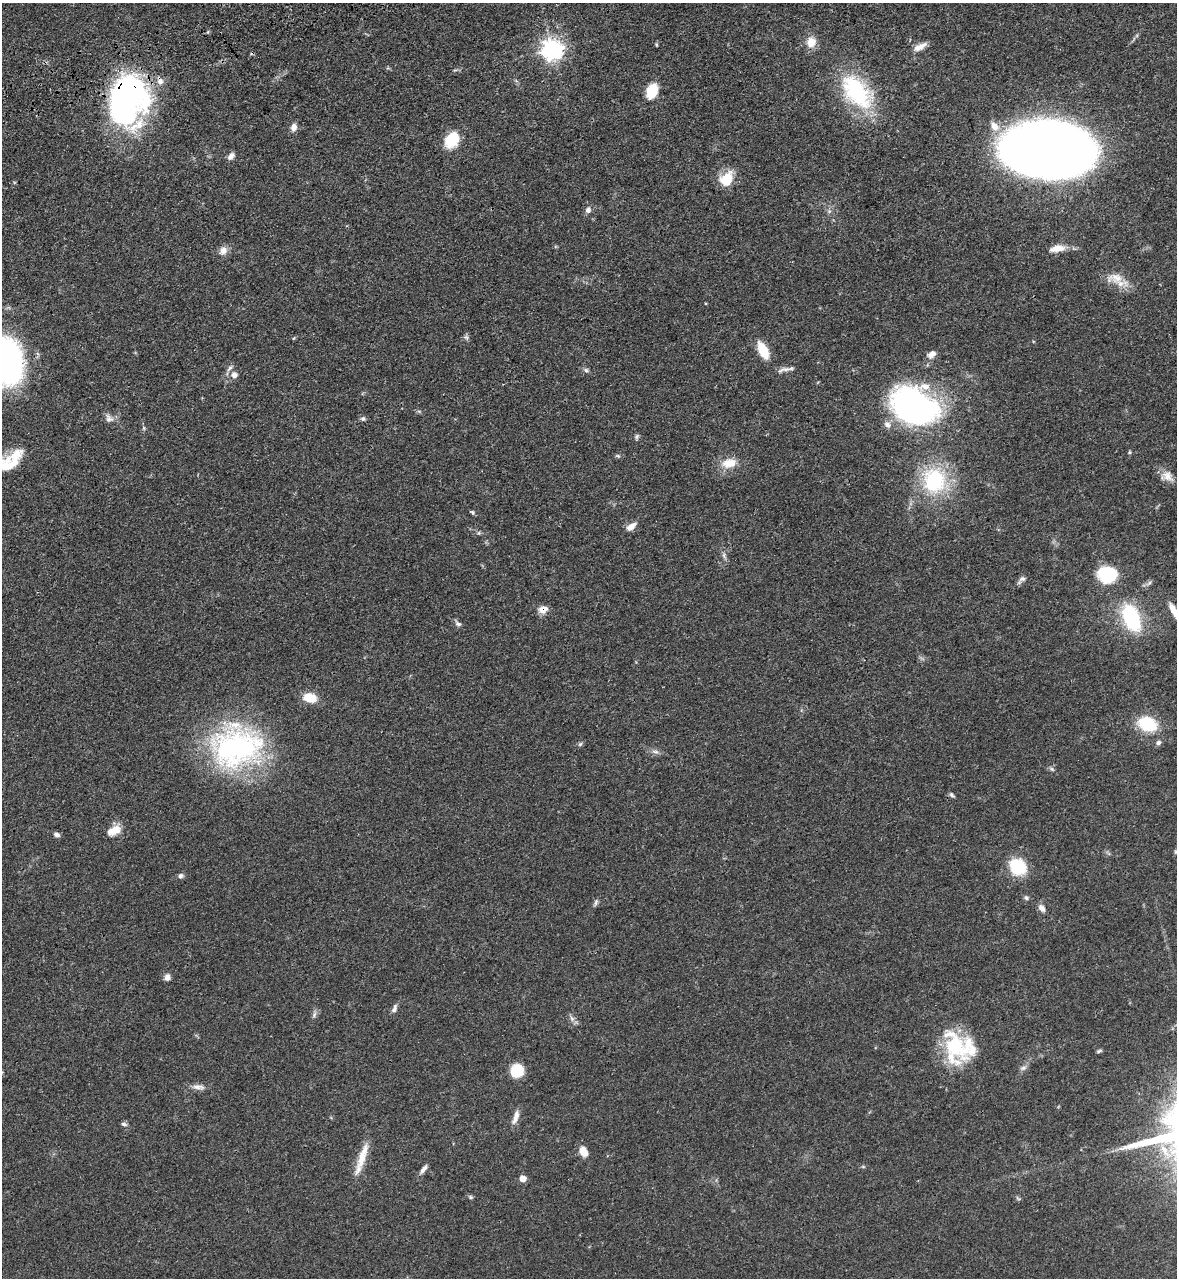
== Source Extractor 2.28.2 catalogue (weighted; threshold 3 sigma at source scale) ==
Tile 11 of 4 x 4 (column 3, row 3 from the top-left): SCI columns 2780-3954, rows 1452-2727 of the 5334 x 5453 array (HDU 1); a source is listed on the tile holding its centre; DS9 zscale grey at full resolution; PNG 1179 x 1280 px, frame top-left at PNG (2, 3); no overlay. Shown black and unused: <1% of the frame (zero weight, under 3 of 4 exposures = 11% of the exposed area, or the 3 px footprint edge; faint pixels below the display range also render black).
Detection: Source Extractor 2.28.2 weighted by HDU 2 'WHT'; one run over the whole footprint, this tile lists its part. Background 0.0519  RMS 0.0042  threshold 0.0187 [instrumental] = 3 sigma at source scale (4.5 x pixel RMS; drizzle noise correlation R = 1.50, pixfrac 1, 0.05/0.05 arcsec/px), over >= 5 px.
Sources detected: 87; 1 inside a brighter object's white glare — not listed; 6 inside a brighter listed object's ellipse — not listed separately; the other 80 listed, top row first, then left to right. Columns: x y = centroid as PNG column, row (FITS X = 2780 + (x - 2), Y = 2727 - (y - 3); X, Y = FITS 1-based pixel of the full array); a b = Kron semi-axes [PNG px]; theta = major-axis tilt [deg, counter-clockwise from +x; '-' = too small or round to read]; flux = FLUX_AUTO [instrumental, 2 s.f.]
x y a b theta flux
811 42 11 10 - 5.4
656 44 5 3 - 0.46
920 47 17 7 28 3.2
552 50 8 7 - 230
160 81 10 8 -82 2.4
652 91 19 12 68 8.2
856 92 48 26 -52 38
128 93 34 25 -37 100
994 126 14 9 -49 4.2
294 127 9 7 81 2.3
452 140 16 12 55 13
1048 150 61 37 -4 870
231 156 9 6 47 1.9
726 179 18 13 57 9
588 210 9 7 69 1.6
829 211 5 5 - 0.82
1057 248 20 8 10 4.7
223 251 12 9 48 2.7
1116 278 30 14 -4 7
466 337 8 5 -60 0.88
763 350 18 9 -64 9.7
932 354 11 7 30 2.6
7 362 31 20 -83 140
586 370 7 5 -6 0.91
783 370 20 6 14 2
234 375 9 9 - 2.1
915 407 47 33 -26 120
109 418 14 9 -50 2.2
363 419 7 6 - 0.98
144 428 6 4 -90 0.6
637 437 9 4 72 0.77
1129 452 6 4 89 0.47
618 456 6 4 -43 0.57
729 463 19 11 8 6.7
8 466 28 21 9 11
1168 476 17 12 -39 4
934 480 31 28 -89 34
472 512 7 4 -50 0.61
631 527 13 7 41 3
724 555 9 4 -82 1
1107 575 14 12 -10 25
1022 579 10 7 28 1.4
1149 583 8 4 45 1
543 610 12 9 14 3.1
1174 611 21 7 -62 4.5
1131 618 23 13 -68 38
458 624 10 6 -23 1.2
309 698 13 9 -12 8.4
1147 724 15 10 -22 24
1158 742 7 6 - 1.3
580 744 6 5 - 0.73
237 747 60 48 7 87
655 752 10 5 -17 1.3
1052 769 6 5 - 0.71
952 795 8 4 -40 0.81
114 830 18 10 28 5.3
56 835 7 6 - 1.3
1176 851 8 4 54 0.7
1018 867 19 15 -40 17
180 876 7 6 - 1.2
1026 898 7 5 -38 0.84
596 902 11 4 70 0.98
1042 908 11 7 -53 1.9
167 977 8 7 - 1.9
394 1008 12 6 72 1.5
314 1015 9 5 64 1.1
572 1018 8 6 -68 1.4
955 1046 37 32 -31 28
1099 1051 8 4 19 0.68
1023 1068 10 6 15 1.2
517 1070 13 11 46 11
198 1087 19 6 -4 2.5
516 1117 18 6 70 3
124 1124 7 5 -9 1
583 1152 10 7 -59 4.9
362 1158 47 8 72 8
863 1167 6 4 -1 0.49
424 1169 15 5 56 1.7
523 1178 5 5 - 5.5
470 1197 7 5 -16 0.71
Overlapping masked pixels (flux is a lower limit): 3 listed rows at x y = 160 81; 128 93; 543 610
Isophote crosses this tile's border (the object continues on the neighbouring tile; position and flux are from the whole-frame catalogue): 4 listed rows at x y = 7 362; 8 466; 1174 611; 1176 851